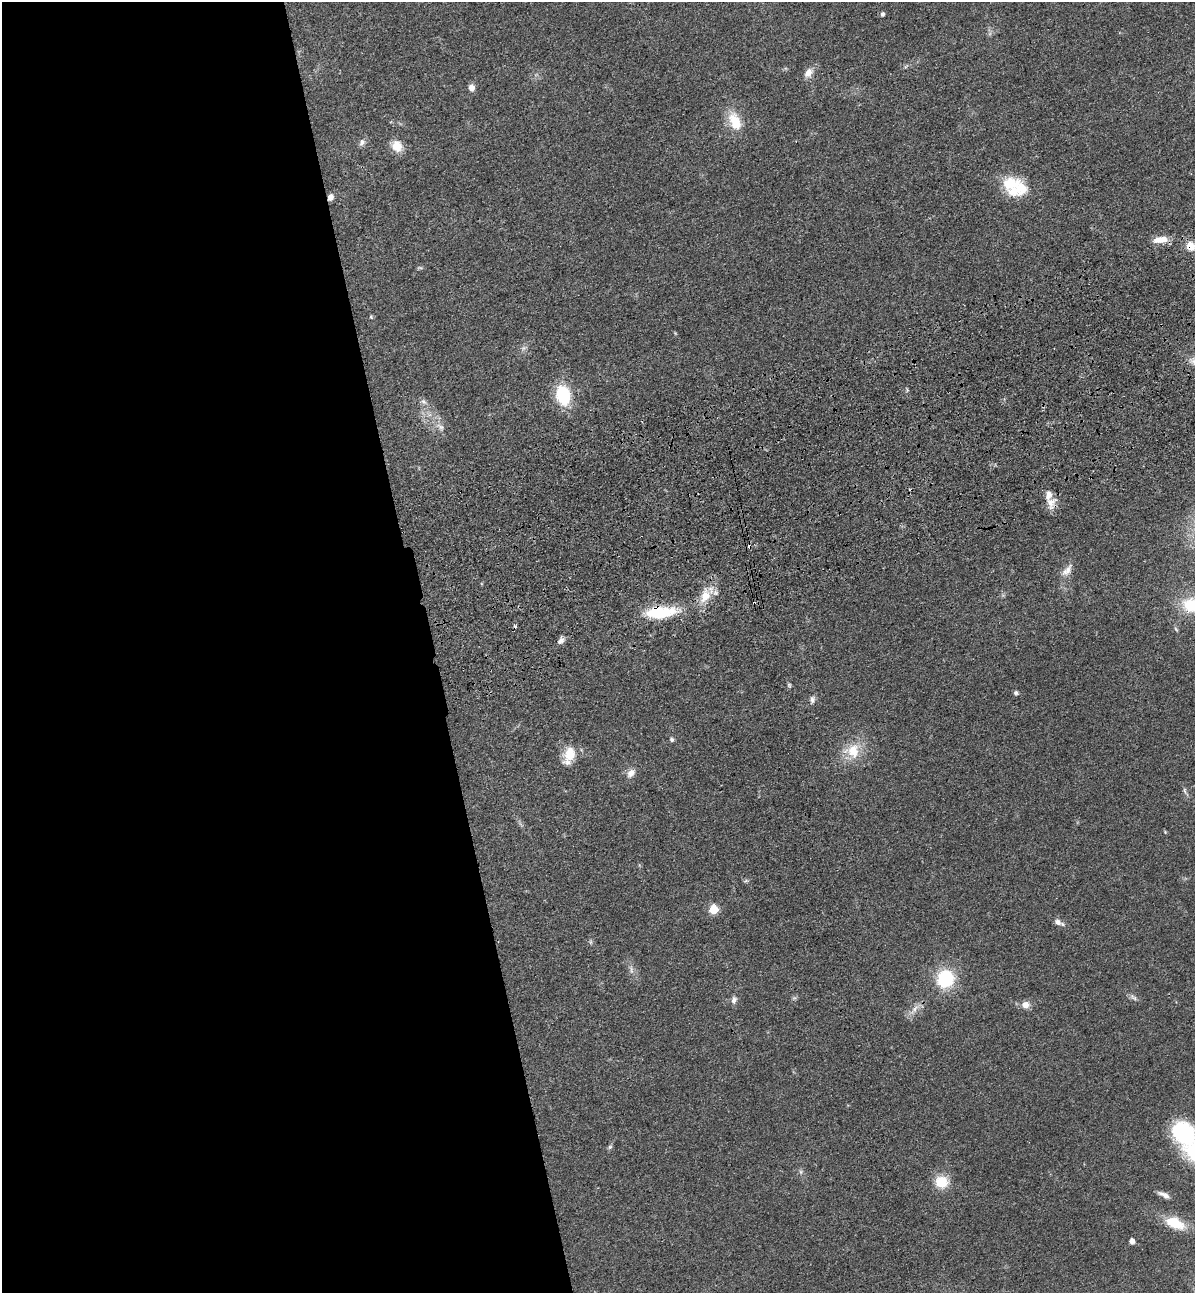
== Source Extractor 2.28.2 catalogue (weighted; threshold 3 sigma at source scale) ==
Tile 9 of 4 x 4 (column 1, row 3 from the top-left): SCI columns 307-1499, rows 1407-2697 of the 5266 x 5394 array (HDU 1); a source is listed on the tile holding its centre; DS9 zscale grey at full resolution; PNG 1197 x 1295 px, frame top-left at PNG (2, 2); no overlay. Shown black and unused: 36% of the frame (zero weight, under 3 of 4 exposures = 6% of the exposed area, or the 3 px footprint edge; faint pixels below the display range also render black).
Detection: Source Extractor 2.28.2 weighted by HDU 2 'WHT'; one run over the whole footprint, this tile lists its part. Background 0.056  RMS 0.0058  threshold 0.026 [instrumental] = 3 sigma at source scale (4.5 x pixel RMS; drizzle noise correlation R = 1.50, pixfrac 1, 0.05/0.05 arcsec/px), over >= 5 px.
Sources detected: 57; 2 too faint to see at this stretch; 2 cosmic-ray / hot-pixel residue — not listed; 5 inside a brighter listed object's ellipse — not listed separately; the other 48 listed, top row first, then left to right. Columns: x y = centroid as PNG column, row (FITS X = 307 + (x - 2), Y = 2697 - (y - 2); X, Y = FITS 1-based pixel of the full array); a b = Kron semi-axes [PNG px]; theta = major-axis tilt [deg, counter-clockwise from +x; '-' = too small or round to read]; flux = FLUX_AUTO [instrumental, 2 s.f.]
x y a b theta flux
882 14 5 4 - 1.5
808 73 13 9 52 4.7
471 87 7 6 - 3.9
735 121 27 14 -66 14
362 142 10 8 67 2.3
397 146 13 11 -64 8.8
1019 187 32 16 -51 16
330 197 8 6 59 2.5
1160 240 19 8 5 7.4
1190 246 11 10 - 7.3
371 317 6 4 -69 0.71
524 348 9 6 27 1.8
563 395 16 11 -77 37
423 401 9 7 -44 2.2
440 427 16 9 -38 4.6
1051 503 17 13 69 5.8
1067 570 20 9 49 4.9
705 596 21 12 73 11
754 603 3 3 - 0.62
1191 605 21 17 -6 24
660 612 32 12 5 32
1176 629 7 3 -53 0.84
561 640 10 7 49 2.4
789 685 6 5 - 0.87
1016 693 5 5 - 1.2
812 699 10 7 90 2
672 739 6 5 - 1.3
852 751 22 20 0 16
570 754 19 13 67 12
631 773 13 9 51 4
1185 791 13 4 -66 1.6
1165 832 4 4 - 0.48
746 881 7 4 19 0.87
713 909 5 5 - 23
1058 922 11 7 -35 2.8
631 970 14 4 -84 2.1
945 979 15 14 - 35
1133 997 12 6 -36 2
734 1000 10 7 76 2.4
1025 1005 11 9 1 4.3
915 1008 14 5 55 3.6
1183 1132 30 24 -37 46
610 1147 6 5 - 1
801 1172 7 5 62 1.2
942 1182 13 12 - 14
1164 1195 15 6 -26 3.1
1175 1223 23 12 -23 17
1132 1241 5 4 - 4
Overlapping masked pixels (flux is a lower limit): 5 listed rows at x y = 330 197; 1190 246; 1051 503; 754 603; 660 612
Isophote crosses this tile's border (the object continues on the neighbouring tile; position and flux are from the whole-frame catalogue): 3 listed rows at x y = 1190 246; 1191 605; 1183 1132